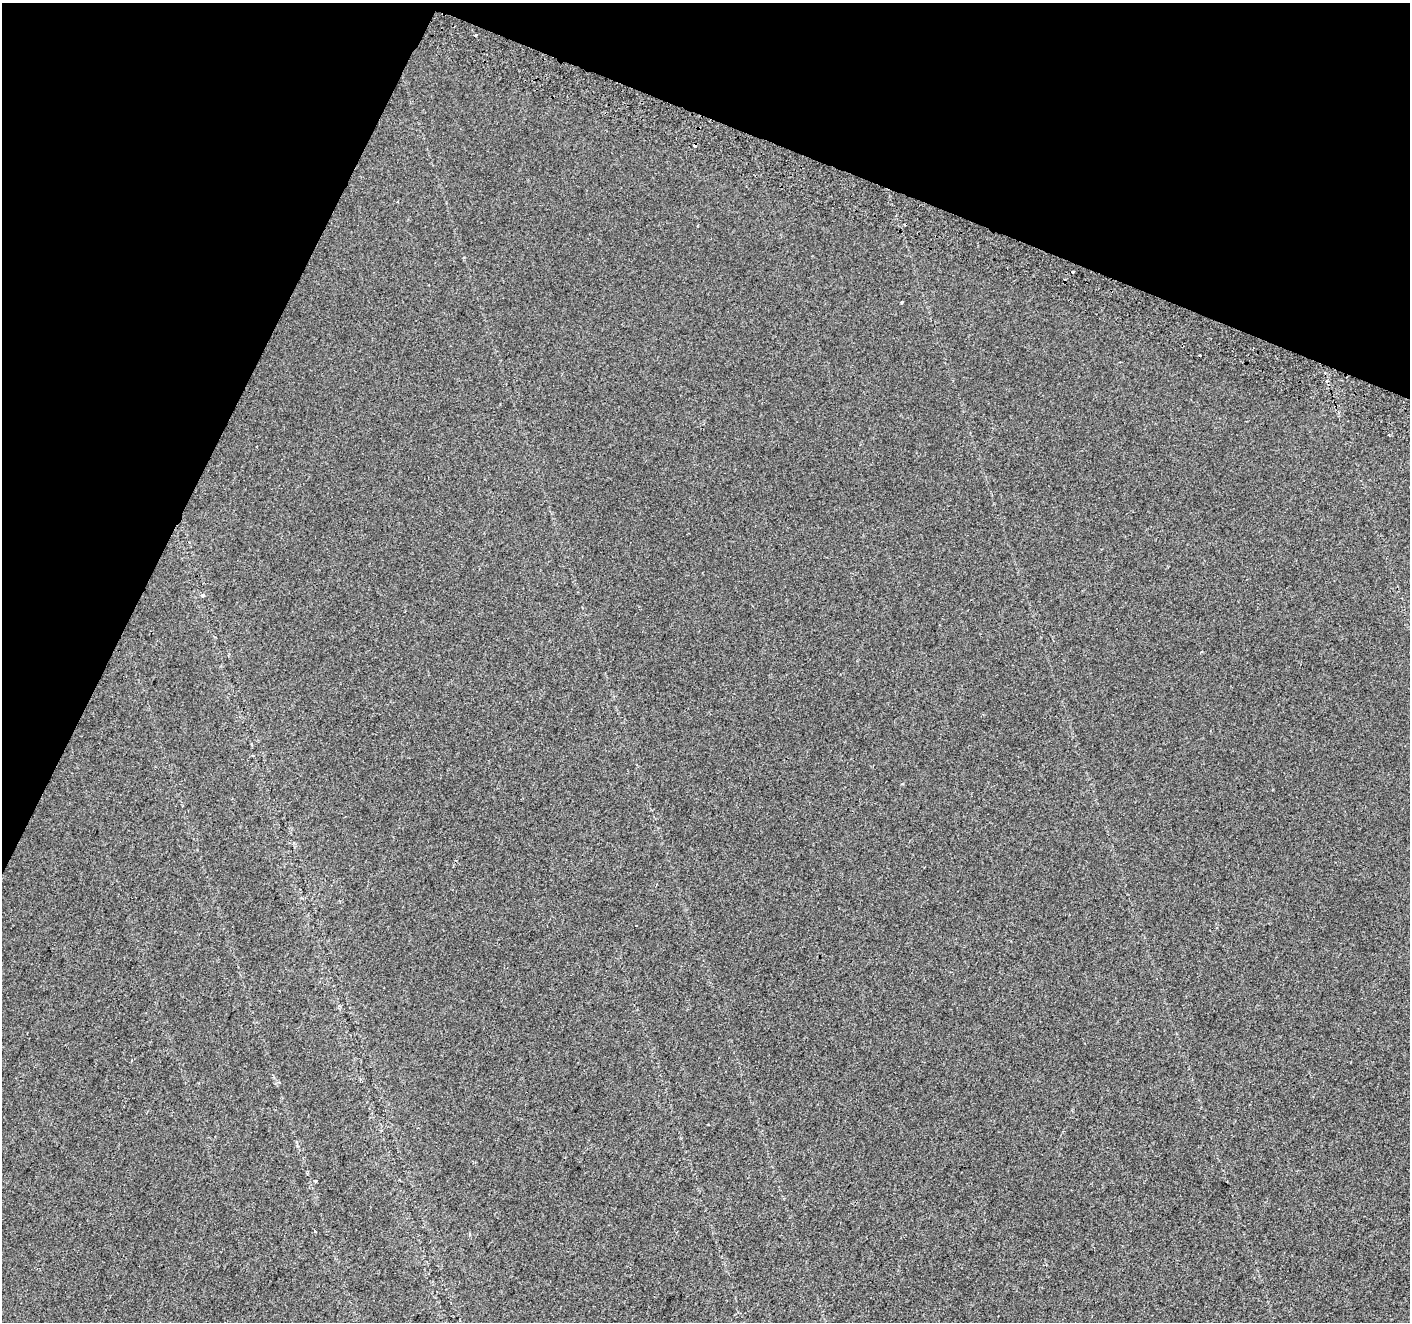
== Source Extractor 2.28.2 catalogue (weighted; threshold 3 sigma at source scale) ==
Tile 2 of 4 x 4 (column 2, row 1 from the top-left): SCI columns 1426-2833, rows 4205-5524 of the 5675 x 5835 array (HDU 1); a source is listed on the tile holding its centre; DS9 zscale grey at full resolution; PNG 1412 x 1324 px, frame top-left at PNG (2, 3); no overlay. Shown black and unused: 21% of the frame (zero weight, under 2 of 3 exposures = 2% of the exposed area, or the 3 px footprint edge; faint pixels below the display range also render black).
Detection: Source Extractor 2.28.2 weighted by HDU 2 'WHT'; one run over the whole footprint, this tile lists its part. Background 0.00739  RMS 0.0069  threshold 0.0312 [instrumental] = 3 sigma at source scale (4.5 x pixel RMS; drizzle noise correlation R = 1.50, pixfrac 1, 0.0396/0.0396 arcsec/px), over >= 5 px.
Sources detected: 10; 4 cosmic-ray / hot-pixel residue — not listed; the other 6 listed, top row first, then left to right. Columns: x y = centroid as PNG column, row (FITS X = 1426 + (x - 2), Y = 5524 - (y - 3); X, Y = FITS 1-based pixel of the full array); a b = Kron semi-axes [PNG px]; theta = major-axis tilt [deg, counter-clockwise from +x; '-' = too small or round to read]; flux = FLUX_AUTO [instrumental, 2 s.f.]
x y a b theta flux
476 35 3 3 - 2.7
1072 272 3 3 - 3.2
902 302 3 3 - 1.9
203 595 4 4 - 1.7
316 1181 3 3 - 3.8
315 1231 4 2 - 0.73